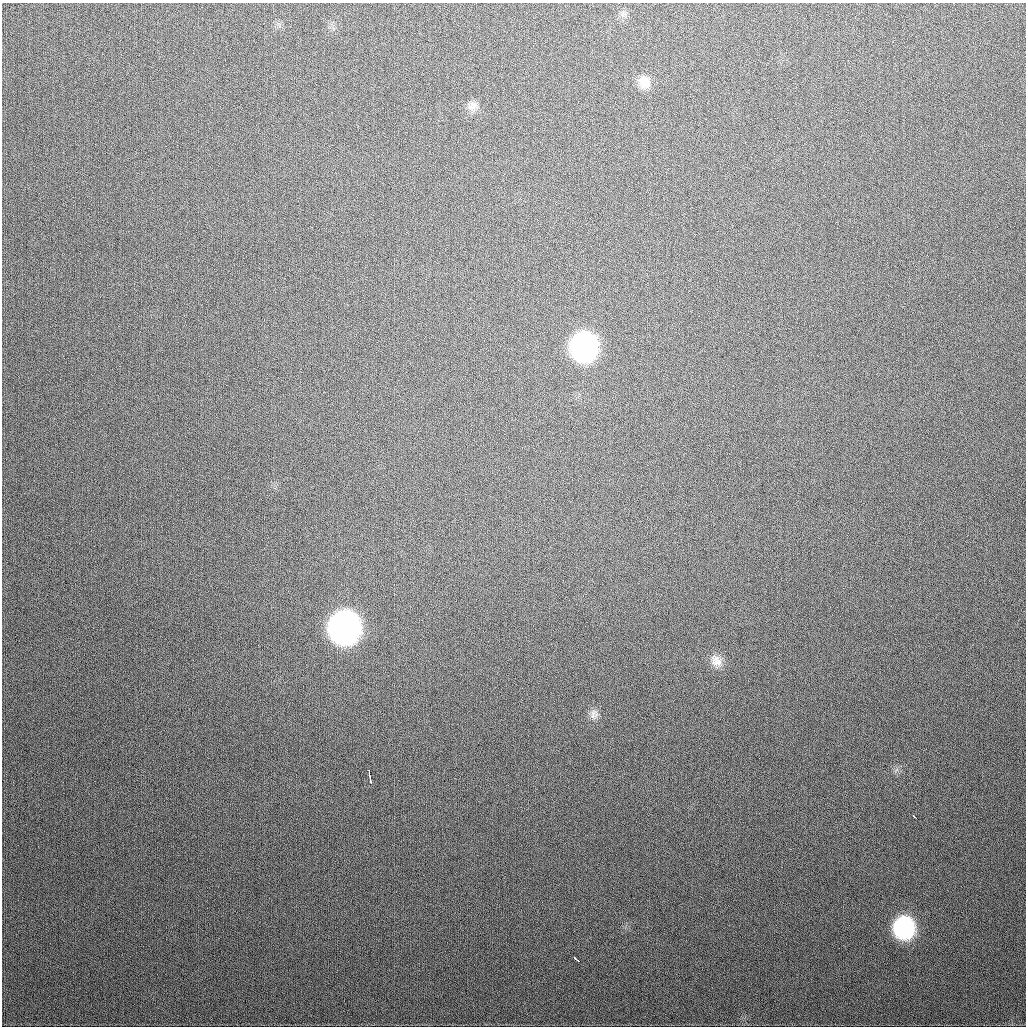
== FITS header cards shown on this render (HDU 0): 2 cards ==
NAXIS1  =                 1024
NAXIS2  =                 1024

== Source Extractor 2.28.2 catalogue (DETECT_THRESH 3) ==
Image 1024 x 1024 px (HDU 0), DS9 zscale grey, 1 PNG px = 1 image px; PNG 1028 x 1028 px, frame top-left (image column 1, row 1024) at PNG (2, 3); no overlay
Background 325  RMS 12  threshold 37.4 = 3 sigma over >= 5 px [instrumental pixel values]
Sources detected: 12; all 12 listed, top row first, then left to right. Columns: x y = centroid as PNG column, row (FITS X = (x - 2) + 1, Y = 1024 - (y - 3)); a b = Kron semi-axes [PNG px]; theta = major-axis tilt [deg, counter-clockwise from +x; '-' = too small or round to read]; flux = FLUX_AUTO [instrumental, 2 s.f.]
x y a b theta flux
623 14 7 4 18 2500
644 82 16 15 - 12000
472 106 13 12 - 6900
583 347 18 16 89 320000
344 627 19 17 -89 720000
716 661 17 14 -45 9500
594 714 14 11 75 6100
369 773 7 2 88 2900
370 779 8 2 -89 2800
915 817 4 2 - 4400
904 928 17 16 - 120000
576 959 7 3 -39 5400